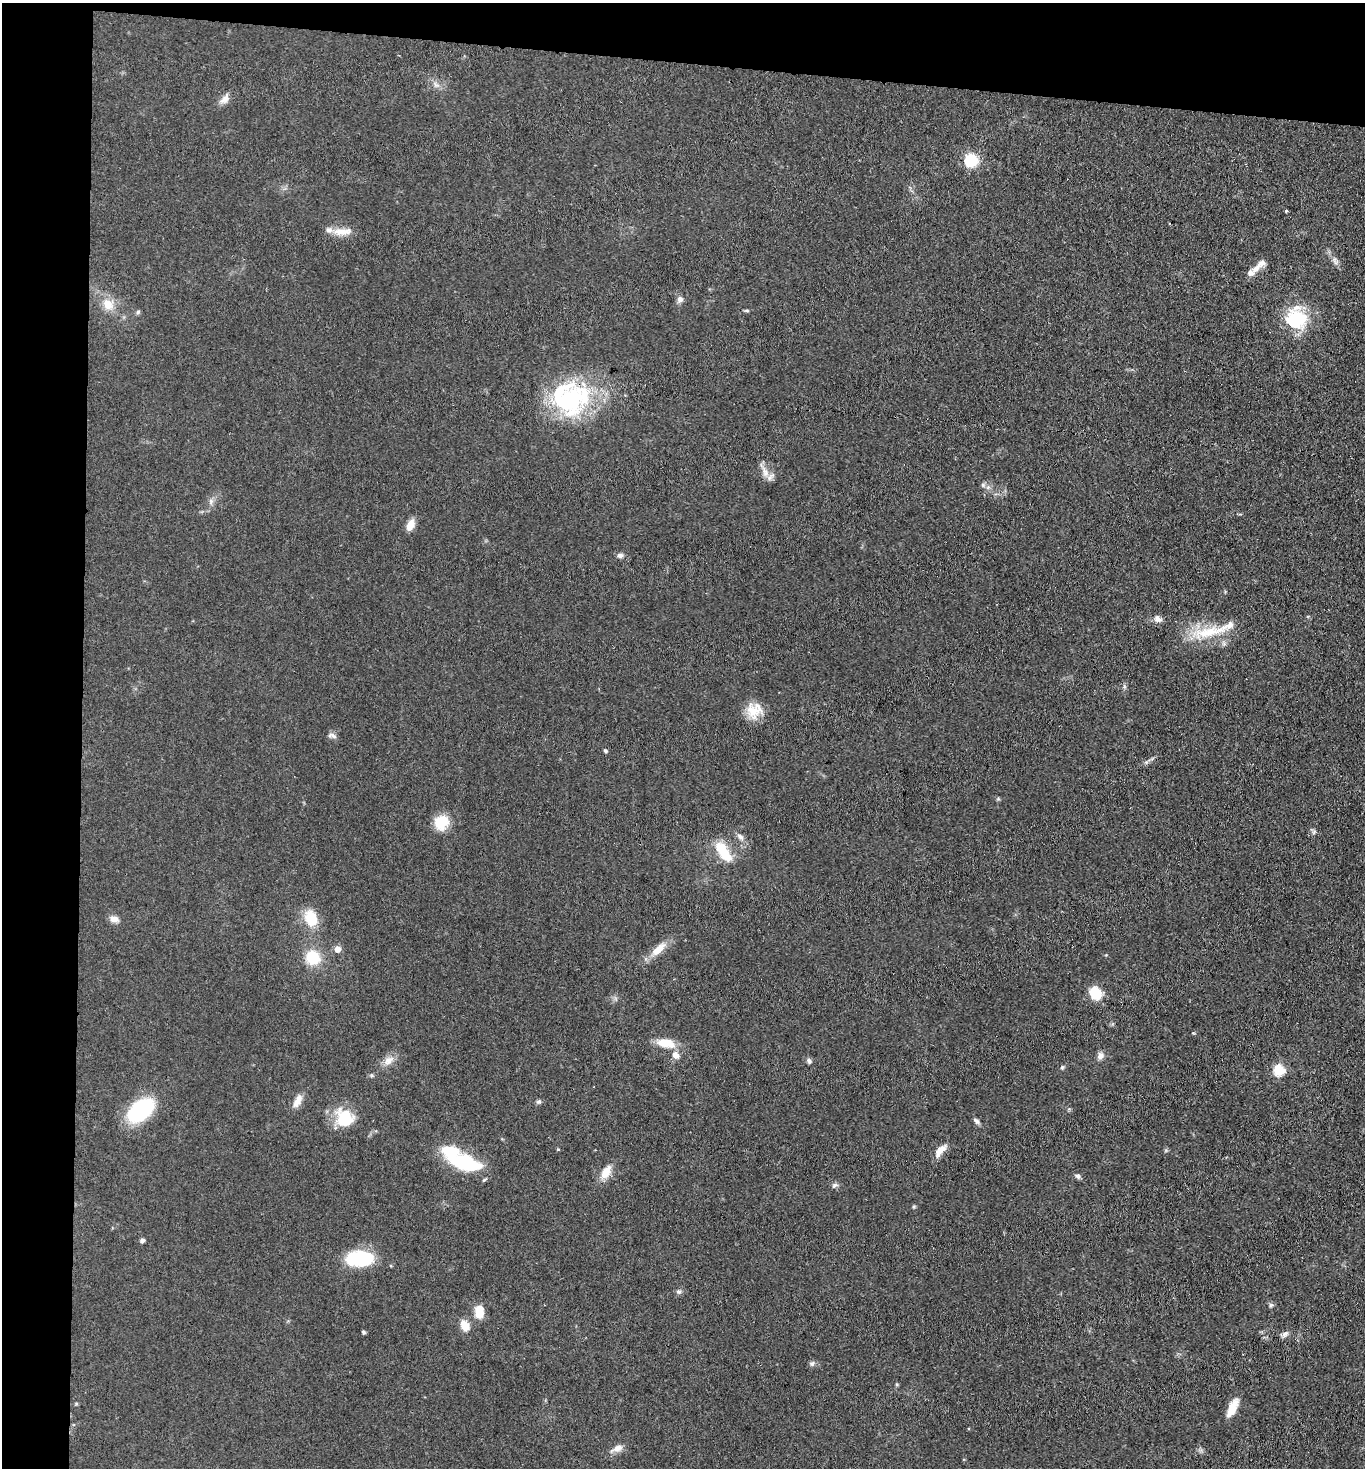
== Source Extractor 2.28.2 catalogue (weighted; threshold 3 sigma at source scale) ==
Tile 1 of 3 x 3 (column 1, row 1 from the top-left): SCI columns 161-1523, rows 2937-4402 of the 4486 x 4408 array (HDU 1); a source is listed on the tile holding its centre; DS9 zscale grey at full resolution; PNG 1367 x 1470 px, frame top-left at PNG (2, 3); no overlay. Shown black and unused: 10% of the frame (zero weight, under 3 of 4 exposures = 5% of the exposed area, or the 3 px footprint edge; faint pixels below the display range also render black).
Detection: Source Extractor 2.28.2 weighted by HDU 2 'WHT'; one run over the whole footprint, this tile lists its part. Background 0.0693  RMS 0.0072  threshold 0.0323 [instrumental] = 3 sigma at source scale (4.5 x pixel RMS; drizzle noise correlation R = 1.50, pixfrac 1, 0.05/0.05 arcsec/px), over >= 5 px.
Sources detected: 71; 1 inside a brighter object's white glare — not listed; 5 inside a brighter listed object's ellipse — not listed separately; the other 65 listed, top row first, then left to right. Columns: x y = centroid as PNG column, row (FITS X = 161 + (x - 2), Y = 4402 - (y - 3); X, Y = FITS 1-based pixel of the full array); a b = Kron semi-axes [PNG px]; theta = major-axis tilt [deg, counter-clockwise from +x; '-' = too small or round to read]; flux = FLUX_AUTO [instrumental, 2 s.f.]
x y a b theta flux
224 99 17 8 45 4.7
971 160 8 7 - 39
1286 211 4 4 - 0.73
342 232 26 9 2 8.8
1334 259 8 4 72 1.4
1256 268 20 8 38 5.1
680 299 8 8 - 2.8
108 304 17 13 -59 9.8
747 311 6 4 -19 0.89
138 312 6 5 - 1.2
1296 318 27 26 - 35
570 398 49 43 -4 92
766 473 9 8 - 4.3
983 485 6 5 - 1.3
211 502 7 4 -72 1.5
410 525 13 8 63 7.4
620 555 8 6 1 2.2
1158 619 10 8 -33 3.5
1208 632 56 12 12 25
754 710 20 18 45 14
332 735 13 6 -15 2.3
605 751 5 4 - 1.1
1146 762 5 5 - 1.3
441 822 15 14 - 18
1314 832 6 5 - 1.3
740 837 11 7 -46 3
723 851 26 11 -56 20
311 918 18 13 -66 18
114 919 12 8 -14 3.9
337 949 6 5 - 5.7
659 949 25 10 44 9.6
313 957 11 11 - 25
1095 993 9 8 - 27
1193 1033 4 4 - 0.63
666 1043 23 10 -8 12
675 1055 9 7 -53 4.9
1100 1056 10 7 75 3.4
388 1061 13 9 32 5.5
809 1061 7 6 - 1.8
1062 1067 6 4 69 1
1279 1070 6 5 - 53
297 1101 19 8 62 6
539 1102 7 5 1 1.4
140 1110 26 15 38 65
345 1118 24 20 -62 23
976 1121 10 5 -50 1.9
558 1149 5 3 - 0.6
940 1150 18 8 48 6.8
462 1161 36 17 -2 36
606 1172 18 9 60 8.8
1078 1176 7 6 - 1.7
835 1185 9 5 16 1.8
914 1206 5 4 - 0.92
142 1240 4 4 - 2.5
359 1258 27 14 2 44
679 1292 7 5 0 1.6
1271 1305 6 5 - 1.3
479 1312 14 9 86 12
465 1325 13 9 -61 8.1
363 1332 5 4 - 1.1
1285 1334 10 7 46 2.4
812 1363 7 6 - 1.8
897 1384 5 4 - 0.82
1232 1408 22 8 65 9.8
618 1448 13 8 23 4.4
Overlapping masked pixels (flux is a lower limit): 1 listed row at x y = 570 398